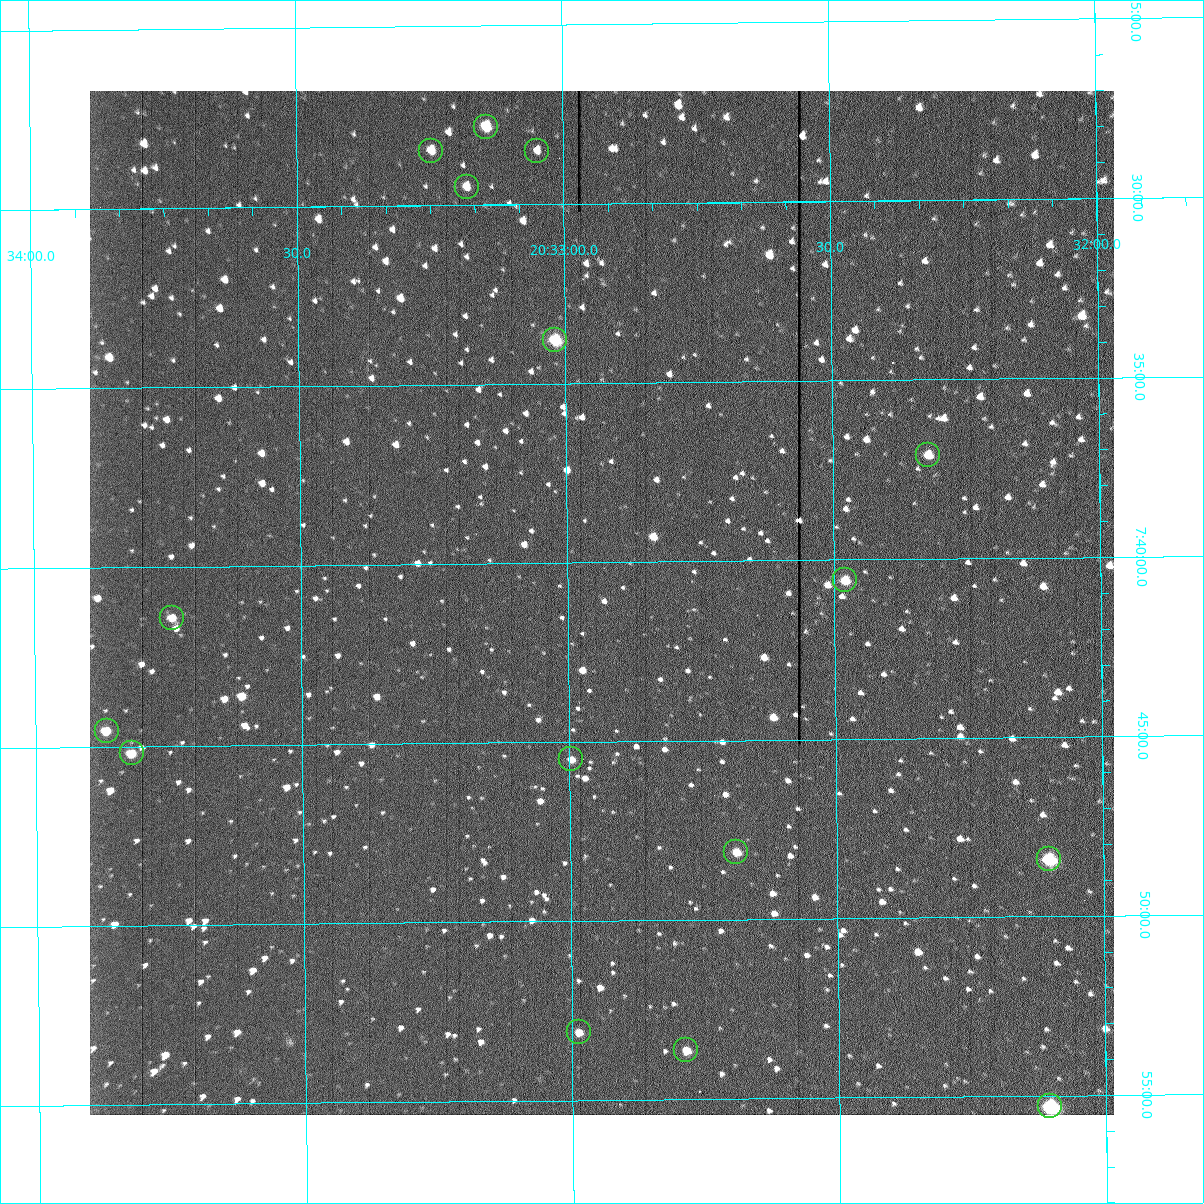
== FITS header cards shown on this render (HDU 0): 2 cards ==
NAXIS1  =                 1024 /fastest changing axis
NAXIS2  =                 1024 /next to fastest changing axis

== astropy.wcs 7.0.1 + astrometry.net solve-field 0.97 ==
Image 1024 x 1024 px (HDU 0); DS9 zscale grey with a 90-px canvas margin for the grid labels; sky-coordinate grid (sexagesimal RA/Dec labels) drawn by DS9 from the SOLVED WCS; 16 Tycho-2 reference stars matched to detected sources circled (green)
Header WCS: RA---TAN-SIP/DEC--TAN-SIP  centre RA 20:32:56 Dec +07:41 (308.23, +7.69 deg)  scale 1.67 arcsec/px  FOV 28.5' x 28.6'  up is -179 deg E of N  parity flipped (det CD > 0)
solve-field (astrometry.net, Tycho-2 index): VERIFIED the header's WCS against the Tycho-2 star catalogue (16 matches, 0 conflicts) and refined it, rather than solving blind
Solved WCS: RA---TAN-SIP/DEC--TAN-SIP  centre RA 20:32:56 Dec +07:41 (308.23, +7.69 deg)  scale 1.67 arcsec/px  FOV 28.5' x 28.6'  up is -179 deg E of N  parity flipped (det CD > 0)
The solver's refit moves the header's centre by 0.26 arcsec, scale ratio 1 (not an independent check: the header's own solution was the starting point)
Tycho-2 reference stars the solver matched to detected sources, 16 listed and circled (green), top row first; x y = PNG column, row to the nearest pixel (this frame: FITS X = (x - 90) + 1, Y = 1024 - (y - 91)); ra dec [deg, ICRS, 3 dp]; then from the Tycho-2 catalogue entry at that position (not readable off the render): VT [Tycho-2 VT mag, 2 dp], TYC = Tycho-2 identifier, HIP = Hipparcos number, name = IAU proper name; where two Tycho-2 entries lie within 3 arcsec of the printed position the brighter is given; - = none
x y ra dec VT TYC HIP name
486 127 308.286 +7.464 10.73 522-842-1 - -
431 151 308.312 +7.475 12.07 522-647-1 - -
537 151 308.262 +7.475 12.01 522-585-1 - -
467 187 308.295 +7.492 11.63 522-671-1 - -
555 340 308.254 +7.563 10.72 1087-1249-1 - -
928 455 308.081 +7.618 11.66 1087-1359-1 - -
845 580 308.120 +7.676 10.97 1087-777-1 - -
172 618 308.435 +7.690 11.87 1088-65-1 - -
107 731 308.467 +7.743 11.69 1088-851-1 - -
132 753 308.455 +7.753 11.50 1088-523-1 - -
571 759 308.249 +7.758 12.15 1087-191-1 - -
736 852 308.172 +7.802 11.35 1087-577-1 - -
1049 859 308.026 +7.807 10.06 1087-869-1 - -
579 1032 308.247 +7.885 12.25 1087-1189-1 - -
686 1050 308.197 +7.894 11.89 1087-513-1 - -
1050 1106 308.026 +7.922 8.78 1087-1005-1 - -